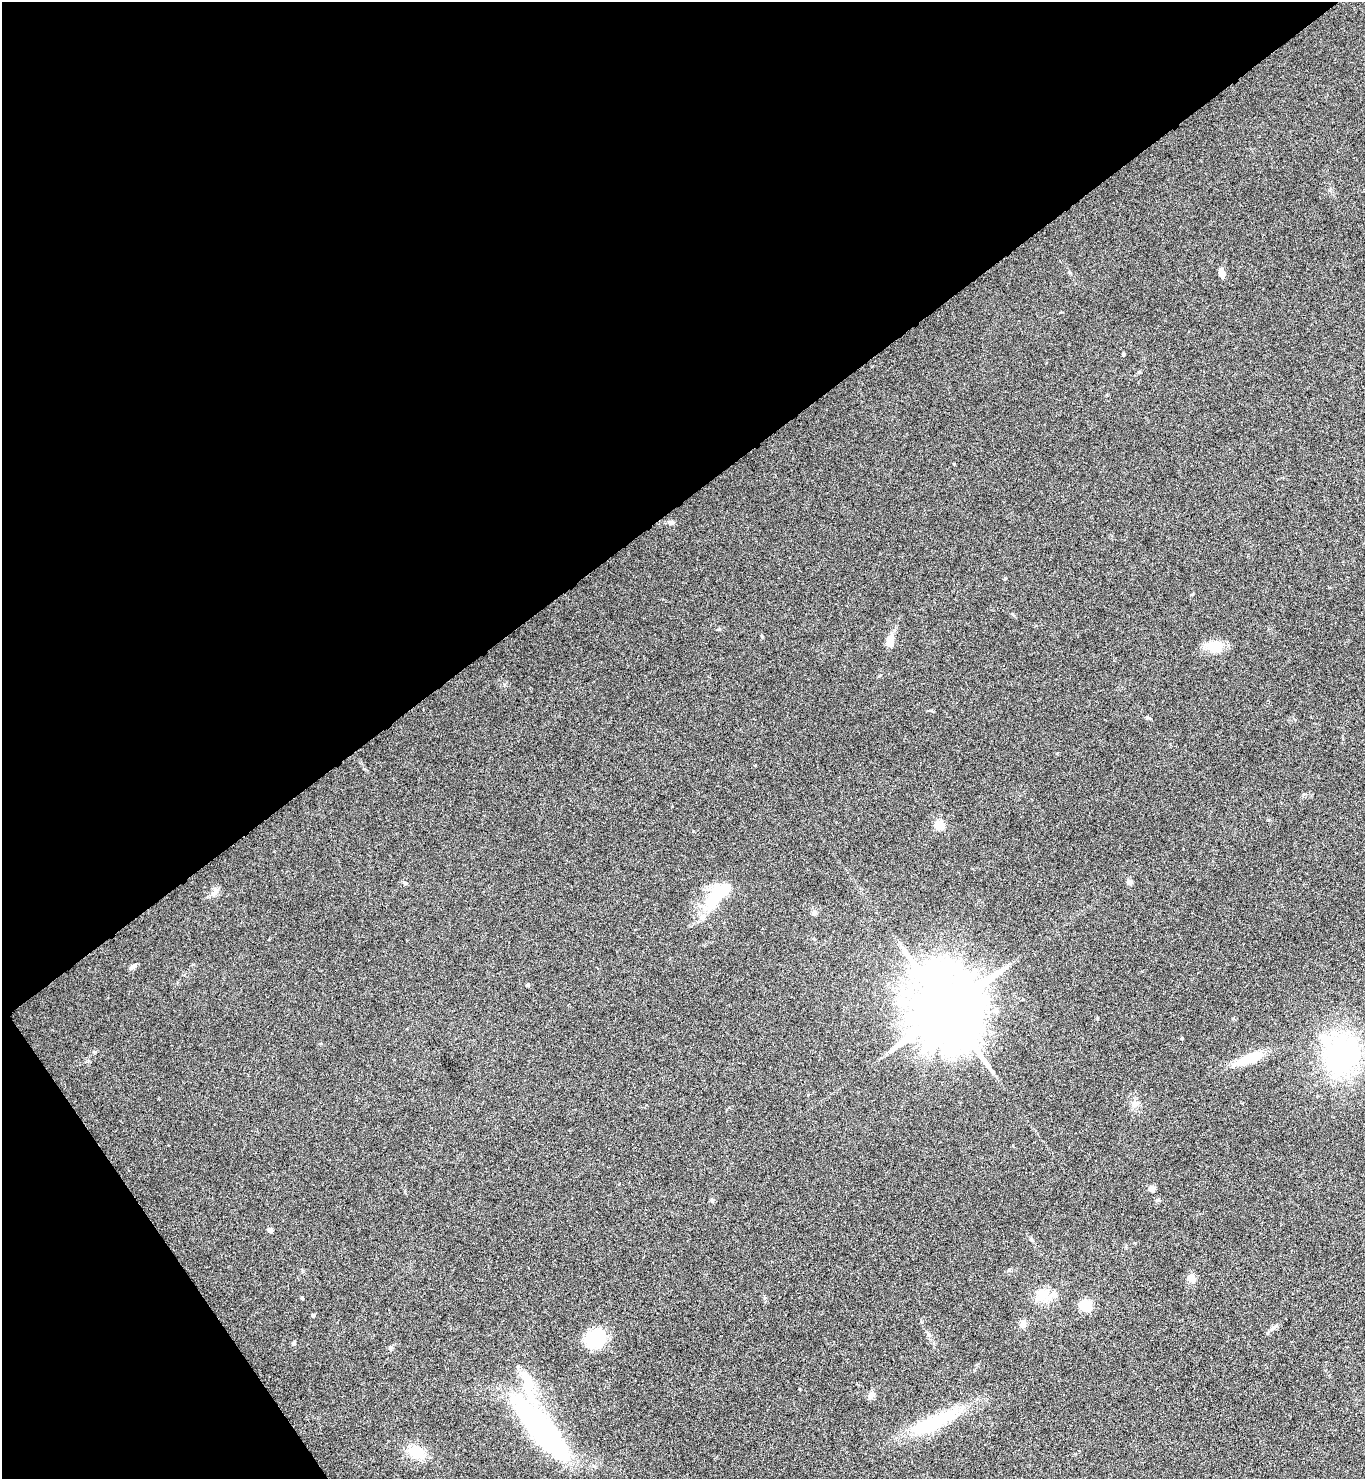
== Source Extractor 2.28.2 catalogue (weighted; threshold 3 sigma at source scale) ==
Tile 5 of 4 x 4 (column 1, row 2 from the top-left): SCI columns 158-1520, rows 2959-4435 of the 5909 x 5913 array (HDU 1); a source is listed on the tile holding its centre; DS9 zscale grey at full resolution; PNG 1367 x 1481 px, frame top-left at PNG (2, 2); no overlay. Shown black and unused: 38% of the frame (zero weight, under 4 of 8 exposures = <1% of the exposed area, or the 3 px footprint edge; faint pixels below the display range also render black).
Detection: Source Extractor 2.28.2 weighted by HDU 2 'WHT'; one run over the whole footprint, this tile lists its part. Background 0.0775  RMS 0.0047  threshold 0.019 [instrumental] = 3 sigma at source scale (4.09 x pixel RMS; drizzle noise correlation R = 1.36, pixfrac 0.8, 0.05/0.05 arcsec/px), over >= 5 px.
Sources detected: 42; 3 inside a brighter object's white glare — not listed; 3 inside a brighter listed object's ellipse — not listed separately; the other 36 listed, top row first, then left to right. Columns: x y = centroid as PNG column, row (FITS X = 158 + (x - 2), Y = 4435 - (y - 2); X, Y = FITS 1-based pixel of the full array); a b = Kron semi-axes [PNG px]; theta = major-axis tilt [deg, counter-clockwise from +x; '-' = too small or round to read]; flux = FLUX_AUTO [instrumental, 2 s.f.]
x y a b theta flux
1221 273 11 6 -81 2.3
1123 354 4 3 - 0.46
672 522 7 6 - 1
719 629 5 4 - 0.51
762 636 5 3 - 0.4
890 641 13 7 84 5.9
1214 646 24 12 -8 7.1
1148 717 6 4 -44 0.57
939 825 5 5 - 21
1129 882 4 4 - 3
405 883 6 4 -43 0.61
723 891 55 17 45 23
215 892 13 6 52 2
815 913 7 5 32 0.89
133 966 11 5 37 1.2
528 985 4 4 - 0.68
947 1010 21 17 -63 6200
1182 1038 4 3 - 0.6
1342 1055 44 38 58 66
1251 1058 33 10 19 13
1152 1189 8 6 0 1.5
270 1230 4 4 - 2.9
1031 1239 6 4 -61 0.66
1192 1278 11 9 -76 2.8
1043 1294 26 12 -55 7.1
302 1298 3 3 - 0.61
1086 1305 6 5 - 44
313 1315 4 4 - 0.82
1023 1324 10 8 90 1.9
1273 1328 9 4 19 0.96
596 1338 23 20 16 17
294 1343 6 4 35 0.68
871 1396 13 6 47 1.7
930 1424 68 17 27 28
540 1429 74 20 -51 100
416 1452 15 12 -20 11
Unlisted compact peaks at least as high as the median listed source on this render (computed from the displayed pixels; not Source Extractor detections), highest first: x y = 1005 578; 928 1335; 712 1201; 693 831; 390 1347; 1139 372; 1097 1018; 95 1052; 1157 1200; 1009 1270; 1062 312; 922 1322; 931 710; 193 964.